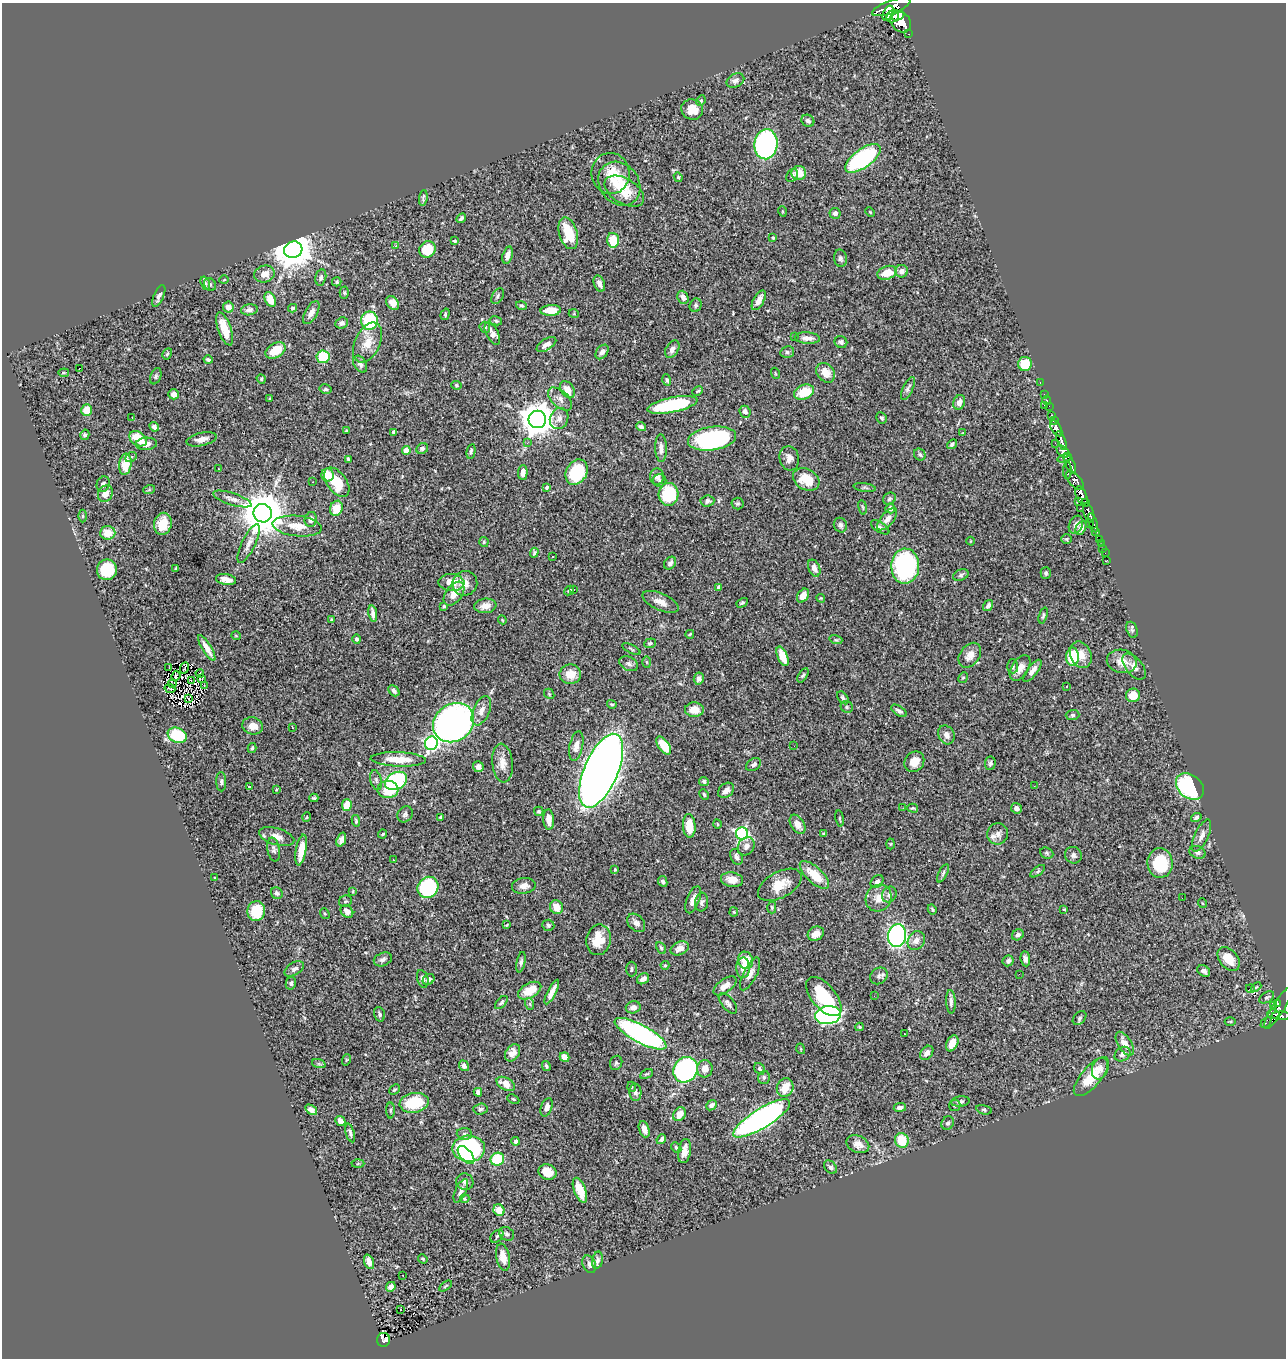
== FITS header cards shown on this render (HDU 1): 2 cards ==
NAXIS1  =                 1284
NAXIS2  =                 1356

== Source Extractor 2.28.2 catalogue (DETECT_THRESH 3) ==
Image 1284 x 1356 px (HDU 1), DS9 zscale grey, 1 PNG px = 1 image px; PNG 1288 x 1360 px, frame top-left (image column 1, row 1356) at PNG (2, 3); each listed source drawn as its Kron ellipse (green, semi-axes under 4 px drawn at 4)
Background 1.38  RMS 0.031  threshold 0.0938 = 3 sigma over >= 5 px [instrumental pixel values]
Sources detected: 475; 2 with non-positive FLUX_AUTO (blend fragments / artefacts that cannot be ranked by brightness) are neither listed nor drawn; the other 473 listed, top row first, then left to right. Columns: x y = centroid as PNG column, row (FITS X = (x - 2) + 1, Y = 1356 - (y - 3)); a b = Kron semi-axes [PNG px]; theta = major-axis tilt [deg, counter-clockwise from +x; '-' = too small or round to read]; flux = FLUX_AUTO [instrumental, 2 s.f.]
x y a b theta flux
891 7 20 6 19 3900
888 13 8 5 66 1200
893 16 7 5 51 680
898 16 7 4 23 670
901 22 12 9 -44 2800
908 34 3 2 - 52
735 80 9 6 26 8.2
701 101 5 4 - 3
692 109 11 10 - 26
808 121 7 5 -36 7.1
766 144 15 11 83 470
863 158 21 9 36 230
611 173 20 19 - 45
799 173 7 7 - 31
792 175 7 5 52 4.3
678 177 5 4 - 2.9
619 184 23 19 -52 67
624 191 22 12 -32 51
423 198 8 3 84 4.1
782 211 5 3 - 1.8
870 212 5 3 - 2
835 213 5 5 - 7.7
461 218 5 3 - 4
568 233 16 9 -74 68
773 238 4 3 - 2.6
613 240 7 6 - 52
455 241 4 3 - 3.5
395 246 3 2 - 3.1
427 249 8 8 - 58
293 250 9 8 - 5900
508 255 9 5 72 14
840 258 9 6 -80 5.5
902 271 6 6 - 12
887 273 10 6 19 34
264 274 10 8 14 21
321 277 8 5 78 6.8
224 280 5 3 - 1.7
337 282 5 4 - 3.7
205 283 7 4 -72 3.6
599 283 8 5 -70 9
210 284 7 5 -53 4.3
344 293 6 4 -89 3
159 296 12 5 67 7.1
498 296 8 5 60 5.2
683 297 7 5 -67 12
270 299 8 5 -64 38
759 300 11 5 62 16
393 303 7 5 -50 14
696 305 7 6 - 5.1
521 306 6 4 -15 2.9
228 307 5 5 - 14
293 308 4 4 - 3.4
249 310 8 5 8 6.8
551 310 10 5 3 32
311 313 13 6 60 13
445 314 6 4 72 2.6
574 314 5 3 - 1.8
369 321 9 8 - 170
496 321 6 4 -11 3.7
342 323 6 5 - 7.5
485 327 5 5 - 3.7
225 329 17 6 -71 35
492 333 12 6 -62 14
795 337 3 2 - 1.6
807 338 13 5 -4 13
841 342 6 6 - 7.6
368 343 21 12 64 36
546 344 11 5 32 12
672 349 9 6 59 9.8
276 350 11 7 30 45
602 352 8 5 53 9.3
787 352 7 5 13 5.5
167 354 6 4 60 3.2
323 357 6 6 - 78
208 360 4 3 - 3.7
360 364 9 6 -58 7.4
1025 364 7 7 - 55
79 368 3 2 - 4.2
64 373 5 3 - 2
775 373 5 3 - 1.9
826 373 11 8 -51 29
156 376 8 5 68 3.8
261 379 5 4 - 2.4
667 380 6 4 -71 4.2
1040 383 3 2 - 24
457 385 5 4 - 2.5
908 388 12 5 66 5.9
325 389 6 4 -13 3.7
567 390 9 6 -54 20
698 391 6 3 27 2.5
804 392 10 7 25 57
174 394 5 5 - 11
1044 394 2 2 - 9.4
270 398 4 3 - 1.9
560 399 14 8 -43 14
1047 400 5 3 - 37
959 402 7 5 65 12
672 405 25 7 11 160
1044 405 2 2 - 31
1049 406 4 2 - 12
87 410 6 5 - 36
745 412 6 5 - 9
1052 415 4 3 - 43
132 417 3 2 - 2.4
882 418 6 5 - 4
537 419 9 8 - 4600
559 419 11 9 65 12
1054 421 4 3 - 56
154 427 5 4 - 6.5
641 427 5 4 - 4.9
1056 428 8 5 -60 1300
346 431 4 4 - 2.7
394 432 4 4 - 5.7
963 433 4 4 - 1.8
85 435 5 4 - 4.4
138 439 9 6 -32 46
201 439 15 6 13 17
712 439 24 11 8 310
1061 440 10 4 -69 1500
527 443 4 4 - 3
1055 443 2 2 - 11
146 444 10 6 4 14
952 444 5 4 - 4.8
422 448 6 5 - 6
661 448 14 6 -88 12
406 450 4 4 - 29
471 451 7 4 79 4.7
1063 451 7 5 -37 550
920 455 6 5 - 4.4
131 457 6 5 - 4
789 458 12 9 -76 15
1065 458 7 4 18 380
348 460 4 3 - 3.2
125 464 11 6 83 42
1070 464 11 4 -65 1100
218 469 2 2 - 1.3
1067 470 8 4 89 140
523 472 7 4 88 13
576 472 13 10 60 130
328 475 6 6 - 32
657 476 8 7 - 9.8
806 479 14 10 -28 43
660 480 7 6 - 4.6
1075 480 12 5 -47 670
312 482 2 2 - 1.7
337 482 16 9 -53 74
103 484 8 6 69 5.5
547 488 4 4 - 4.5
865 488 11 4 -8 3.9
149 490 6 4 19 2.7
105 494 8 7 - 17
669 494 11 10 - 120
1081 495 9 5 -67 1200
232 499 20 6 -18 13
889 499 7 6 - 4.2
707 501 7 5 5 6.4
1079 502 3 2 - 71
737 503 6 6 - 3.7
1085 503 3 2 - 99
863 507 7 3 -80 2.4
336 508 7 6 - 37
890 508 5 5 - 9.5
1080 508 3 2 - 22
263 513 9 9 - 8900
1089 513 10 5 -73 1200
83 516 6 4 90 2.8
311 519 7 6 - 12
887 519 13 6 50 15
1089 523 2 2 - 64
1093 523 10 3 -73 290
163 524 11 8 78 32
840 525 7 6 - 6
1076 525 9 6 66 9.9
297 526 25 10 -6 33
880 527 10 5 -33 5.7
1081 528 7 5 63 13
1096 531 3 2 - 160
108 533 7 7 - 30
1066 539 5 4 - 2.6
1099 539 3 2 - 17
970 541 4 3 - 1.6
484 542 5 4 - 2.5
249 543 21 6 64 14
1101 544 3 2 - 3.5
1103 549 3 2 - 7.9
534 553 5 4 - 3.6
1105 553 2 2 - 3
553 557 3 3 - 3.6
1107 560 2 2 - 11
670 563 7 5 51 5.9
905 566 17 14 88 300
814 568 9 5 -67 12
176 569 4 3 - 3.5
107 570 10 10 - 93
1046 573 6 5 - 4.3
961 575 8 5 21 4.7
226 580 10 5 -9 22
451 582 13 8 -2 31
465 583 12 12 - 19
718 587 3 3 - 3.4
574 589 2 2 - 1.5
569 590 5 3 - 2.4
454 594 14 8 54 24
803 596 8 5 56 17
821 598 4 3 - 2
660 602 19 8 -24 18
742 603 6 4 30 3.6
988 605 6 4 56 8.1
444 606 4 3 - 2.6
485 606 11 7 7 17
373 614 8 4 -80 9.1
1043 615 8 3 71 3.4
332 620 4 3 - 2.5
502 620 4 4 - 2.2
1132 630 8 5 -72 4.8
690 634 4 2 - 2
236 636 5 3 - 1.8
357 639 5 4 - 4.6
836 640 6 4 -17 3.3
650 643 6 5 - 3.5
207 648 15 4 -59 17
631 649 10 3 -26 3.4
970 655 14 9 53 19
1081 655 13 10 -66 27
783 656 10 5 -66 36
1072 657 9 6 87 86
1122 661 15 11 -12 26
647 662 5 3 - 2.3
629 664 10 7 -26 7.1
1013 666 7 5 -89 5.1
1134 667 15 8 -50 13
169 668 3 2 - 2.9
185 668 6 2 68 1.1
1020 668 14 8 57 18
1032 671 13 5 53 13
200 673 4 2 - 2.9
570 674 11 10 - 29
803 675 8 4 57 3.7
176 676 5 2 - 1.4
963 678 6 4 63 3.2
201 679 3 2 - 1.4
699 679 6 5 - 7.4
191 681 3 2 - 3.9
172 684 4 2 - 2.7
204 686 3 2 - 9.8
1067 686 3 2 - 3.5
170 688 5 3 - 1.3
394 691 6 4 -47 7
549 694 6 4 -48 2.8
1133 695 7 7 - 28
188 698 4 2 - 2.7
843 698 7 4 -53 4.6
612 704 5 3 - 2.7
847 707 6 5 - 4.2
694 710 9 7 -3 25
481 711 15 8 66 18
899 711 9 4 -34 6.4
1073 715 7 5 2 3.8
454 723 22 18 37 1100
253 726 10 8 -15 20
292 727 3 2 - 1.4
177 735 10 7 -21 110
946 735 10 7 -63 13
431 743 7 6 - 390
664 745 10 5 -55 50
576 746 15 6 79 14
794 746 2 2 - 3.3
252 748 5 3 - 3.4
398 759 27 7 -2 44
914 762 11 9 50 22
502 763 19 10 -83 22
990 763 7 5 83 4.8
754 765 8 5 34 6.5
478 767 5 5 - 8.8
601 771 39 17 67 3700
376 780 10 5 -75 6.5
396 781 11 8 27 270
704 781 5 4 - 4.7
221 782 9 5 -90 5
1034 786 3 2 - 3.2
249 787 3 3 - 56
1190 787 15 11 -39 220
276 790 3 3 - 2
388 790 10 8 1 67
726 790 9 6 42 12
704 795 5 3 - 3.1
314 798 4 3 - 3.3
347 805 6 5 - 31
903 808 3 2 - 2.3
913 808 5 4 - 2.7
1016 808 5 5 - 8
539 811 5 4 - 3.5
405 814 8 7 - 5.7
307 817 4 3 - 1.5
440 817 3 2 - 2.5
1196 817 5 4 - 4.5
549 819 10 5 -87 19
840 819 8 3 -82 2.6
356 821 6 3 -81 3.4
717 824 4 3 - 1.6
798 824 10 6 -57 18
689 826 12 6 -87 36
742 833 6 6 - 380
383 834 4 3 - 2.6
824 834 4 3 - 2.4
998 834 11 10 - 14
1202 836 17 6 65 14
277 837 18 8 -16 19
341 840 7 4 70 7.4
891 844 5 3 - 1.9
746 846 10 8 55 8.8
274 850 12 6 -80 7
301 850 15 5 80 36
1198 852 8 6 -20 6.2
1047 853 7 5 -24 3.5
1073 855 8 8 - 7.3
736 857 8 5 -62 6.5
393 860 2 2 - 1.5
1160 863 14 12 -84 85
615 870 4 3 - 2.2
1038 871 8 4 36 4
943 873 10 4 64 4.6
814 875 18 8 -43 47
215 878 3 2 - 2.3
732 880 11 7 -9 22
663 881 5 4 - 6.1
877 881 7 5 41 6.6
780 885 24 13 29 39
524 886 12 8 7 12
428 887 11 10 - 200
353 891 4 2 - 1.6
277 893 6 5 - 5.1
889 894 8 7 - 9.3
879 898 14 12 55 24
1182 898 2 2 - 53
693 900 14 6 69 15
345 901 6 5 - 4.1
702 902 9 6 81 6.3
1202 903 5 3 - 1.5
557 907 7 6 - 28
772 907 6 4 -88 2.8
932 909 5 4 - 2.9
1064 909 4 3 - 2
256 911 10 9 - 60
347 911 7 5 -44 13
734 912 4 4 - 2.2
325 914 5 4 - 2.6
636 923 11 7 -47 10
507 925 4 2 - 1.4
548 925 6 5 - 3.8
816 934 8 6 29 22
1018 935 6 5 - 5.9
897 936 11 9 79 540
598 940 15 12 80 41
916 941 10 8 61 13
661 948 6 4 -62 4
680 948 9 6 25 16
383 959 9 6 22 8
1025 959 7 4 -82 7.2
1229 959 13 9 -50 37
746 960 9 7 -70 40
1008 961 6 5 - 6
521 962 10 4 78 5.3
665 965 4 4 - 2.3
743 968 10 7 88 18
294 969 11 6 31 8.1
632 969 7 5 90 4.2
1204 971 7 5 -33 7.9
750 974 18 6 63 16
1019 974 3 2 - 2.5
879 976 9 8 - 7.2
423 979 9 5 -76 7.9
429 979 6 5 - 6.6
643 979 6 5 - 11
291 983 6 5 - 4.7
725 986 13 6 37 17
1256 987 6 3 44 2.1
1250 989 4 3 - 17
530 991 12 7 30 47
552 992 13 4 63 17
874 996 2 2 - 1.1
824 997 23 12 -50 93
1267 997 8 5 30 4.3
501 1002 8 4 45 4.2
951 1002 12 5 -87 7.4
728 1003 12 6 -51 7.2
1277 1003 4 3 - 72
530 1004 6 4 -71 2.7
1273 1005 3 2 - 7.7
633 1007 7 6 - 11
1278 1008 24 6 58 360
379 1014 7 5 -72 4.7
1273 1014 6 5 - 300
828 1015 13 9 7 530
1281 1016 9 4 -2 430
1080 1018 8 5 46 4.3
1230 1022 5 3 - 2.3
1266 1022 6 4 44 29
860 1027 4 4 - 2.5
641 1034 29 9 -28 440
904 1034 3 2 - 1.8
952 1043 8 5 64 20
1125 1044 13 6 -58 23
801 1049 5 3 - 2
512 1053 9 7 56 15
927 1053 8 5 52 11
1122 1054 8 6 37 8.8
565 1057 5 4 - 18
346 1060 6 3 71 2.3
616 1063 7 6 - 3.8
319 1064 7 4 -18 3.5
464 1066 5 4 - 9.4
546 1066 5 3 - 3.8
1100 1068 11 8 71 13
705 1069 9 7 85 19
759 1069 6 5 - 3.8
686 1070 13 11 53 520
646 1074 7 3 25 2.7
764 1077 6 6 - 4.4
1091 1077 24 10 49 58
506 1084 10 6 -30 22
632 1087 5 3 - 2.2
785 1088 9 8 - 32
395 1089 6 2 44 2.6
478 1092 4 4 - 7.4
635 1092 9 6 -87 6.5
513 1099 6 4 -25 2.4
960 1101 9 5 6 5.7
414 1103 15 9 10 87
711 1105 6 4 42 6.4
955 1106 6 5 - 4.3
547 1107 9 5 70 10
900 1107 6 4 8 6.6
481 1109 7 5 3 4.3
311 1110 7 4 -36 10
390 1110 8 4 -90 3.4
984 1110 8 4 -13 3.5
679 1114 7 6 - 19
762 1118 33 9 31 790
340 1121 5 4 - 12
948 1123 7 6 - 5.9
644 1129 8 5 -69 12
350 1133 9 4 -74 5.5
464 1134 7 6 - 5.2
661 1139 5 4 - 6.4
902 1140 7 6 - 53
516 1141 4 4 - 5.7
858 1144 12 8 -25 17
676 1148 6 4 -48 4.3
469 1149 16 13 -1 310
685 1151 12 6 80 17
466 1155 11 5 -49 81
497 1159 7 6 - 91
358 1164 6 4 2 3.3
830 1167 7 5 -45 7
547 1172 9 7 -21 28
465 1182 9 8 - 9
580 1190 13 5 -68 47
461 1191 13 5 66 9.2
465 1199 5 4 - 2.3
499 1210 6 5 - 31
507 1234 8 6 -31 6.4
497 1236 7 5 44 4.5
503 1257 13 6 -79 24
423 1259 5 4 - 2.2
597 1260 9 5 79 7.6
369 1262 7 4 -70 14
589 1264 9 6 -69 8.2
403 1275 2 2 - 1.6
445 1286 7 3 34 2.3
391 1287 5 4 - 8
401 1309 3 2 - 1.8
383 1340 7 6 - 77
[2 non-positive-flux detections neither listed nor drawn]